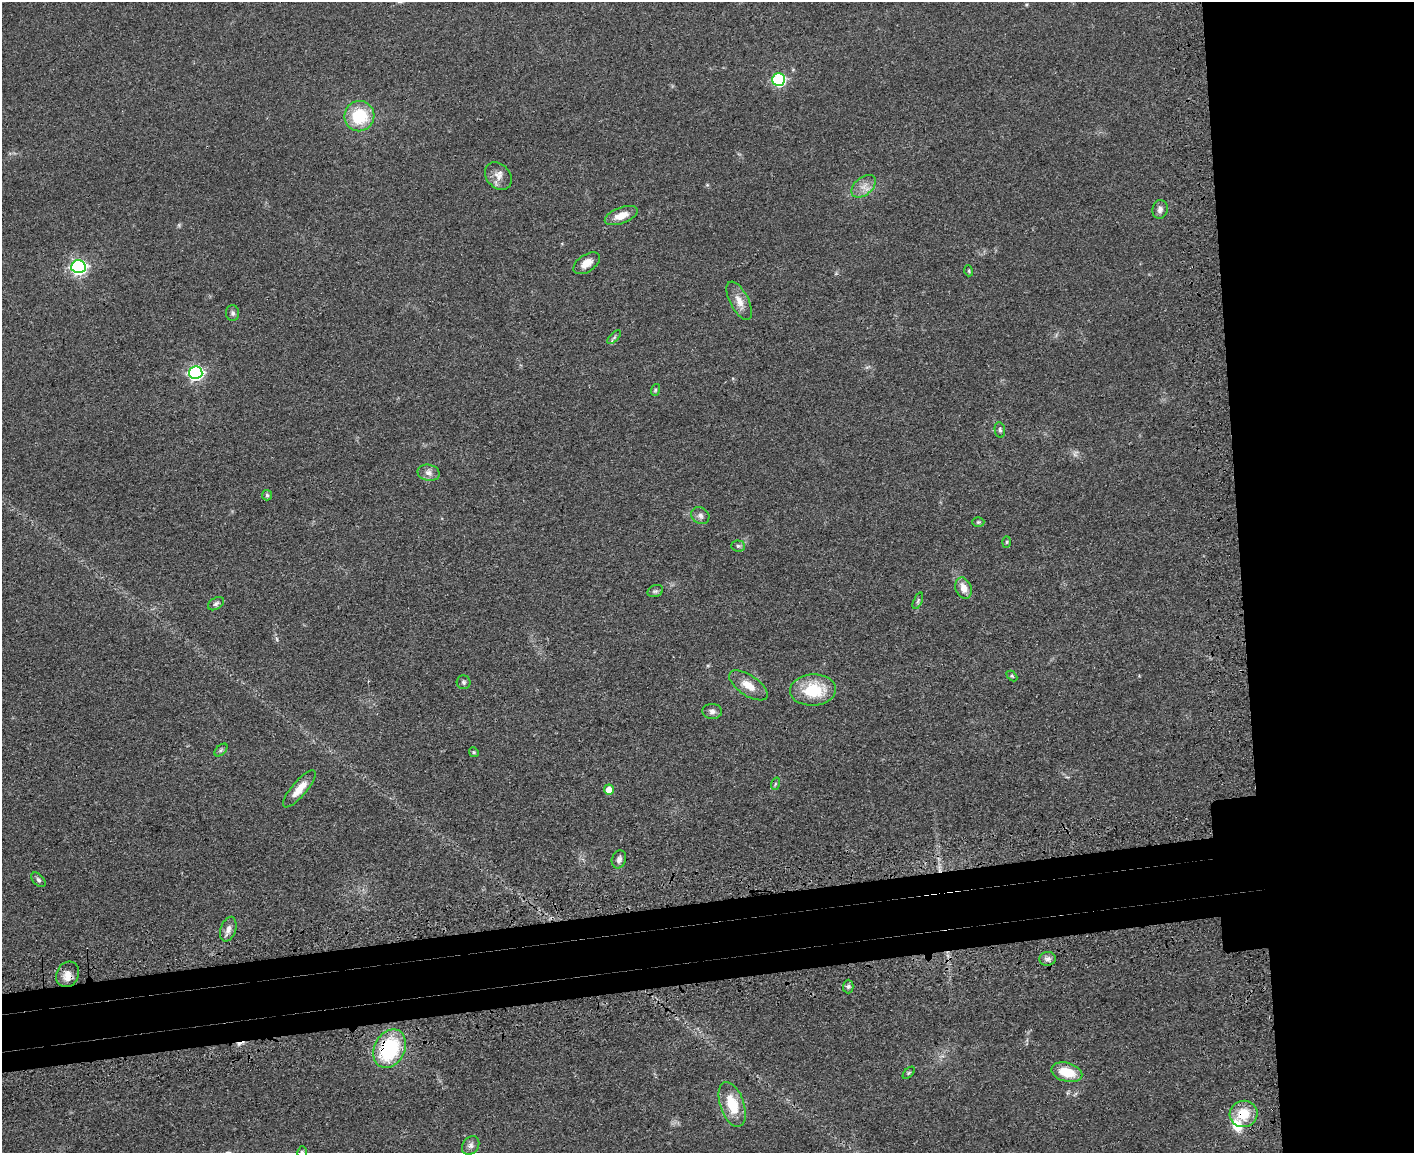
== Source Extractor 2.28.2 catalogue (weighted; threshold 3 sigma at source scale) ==
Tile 6 of 3 x 4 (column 3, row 2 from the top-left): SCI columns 3117-4528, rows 2368-3518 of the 4709 x 4733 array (HDU 1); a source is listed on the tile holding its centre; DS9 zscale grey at full resolution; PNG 1416 x 1155 px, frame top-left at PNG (2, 2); each listed source drawn as its Kron ellipse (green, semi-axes under 4 px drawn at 4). Shown black and unused: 19% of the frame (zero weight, under 3 of 4 exposures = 7% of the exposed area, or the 3 px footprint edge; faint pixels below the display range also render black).
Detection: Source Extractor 2.28.2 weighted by HDU 2 'WHT'; one run over the whole footprint, this tile lists its part. Background 0.0467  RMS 0.0051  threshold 0.023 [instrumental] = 3 sigma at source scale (4.5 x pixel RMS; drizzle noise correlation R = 1.50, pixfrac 1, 0.05/0.05 arcsec/px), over >= 5 px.
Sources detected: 50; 1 cosmic-ray / hot-pixel residue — neither listed nor drawn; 1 inside a brighter listed object's ellipse — not listed separately; the other 48 listed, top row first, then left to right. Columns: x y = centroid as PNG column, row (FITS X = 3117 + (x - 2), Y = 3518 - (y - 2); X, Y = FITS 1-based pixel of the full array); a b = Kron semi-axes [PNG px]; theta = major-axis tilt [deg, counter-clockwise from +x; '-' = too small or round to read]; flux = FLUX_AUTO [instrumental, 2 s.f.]
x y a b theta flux
779 80 6 6 - 61
359 116 15 15 - 20
498 176 15 11 -51 4.3
864 186 14 9 39 4.3
1160 209 9 7 81 2.1
621 216 17 8 20 6.3
587 263 15 8 34 4.6
78 267 7 6 - 120
969 271 5 3 - 0.51
739 301 21 9 -63 5.3
233 313 8 6 -88 1.3
614 337 9 3 45 0.88
196 373 7 6 - 110
655 390 6 3 72 0.63
1000 430 8 5 -80 1.1
428 473 11 8 -12 2.7
267 495 5 5 - 0.89
700 516 9 8 - 1.8
978 522 6 5 - 0.84
1007 542 6 4 88 0.59
738 546 7 5 -2 0.96
964 588 11 8 -68 5
655 591 8 6 19 1.2
918 601 9 4 68 1
216 604 9 5 32 1.3
1012 676 6 4 -44 0.69
464 682 7 7 - 1.1
748 685 22 10 -33 6.5
813 690 23 15 3 21
712 711 10 7 -2 2
221 750 8 4 45 0.98
474 752 5 4 - 0.62
775 784 6 4 72 0.64
299 789 23 7 49 6.3
609 790 5 5 - 6.4
619 859 9 7 71 2
38 880 8 5 -46 1.2
228 929 13 7 71 2.9
1048 959 8 7 - 1.8
68 974 13 11 62 4.9
848 987 7 5 89 1.1
390 1049 20 15 62 42
1067 1072 16 9 -15 12
909 1073 7 3 45 0.54
732 1104 23 12 -71 14
1243 1114 14 13 - 12
471 1145 10 7 52 2
302 1152 6 5 - 0.91
Overlapping masked pixels (flux is a lower limit): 3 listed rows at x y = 68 974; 390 1049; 1243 1114
Isophote crosses this tile's border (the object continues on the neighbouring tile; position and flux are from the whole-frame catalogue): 1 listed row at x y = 302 1152